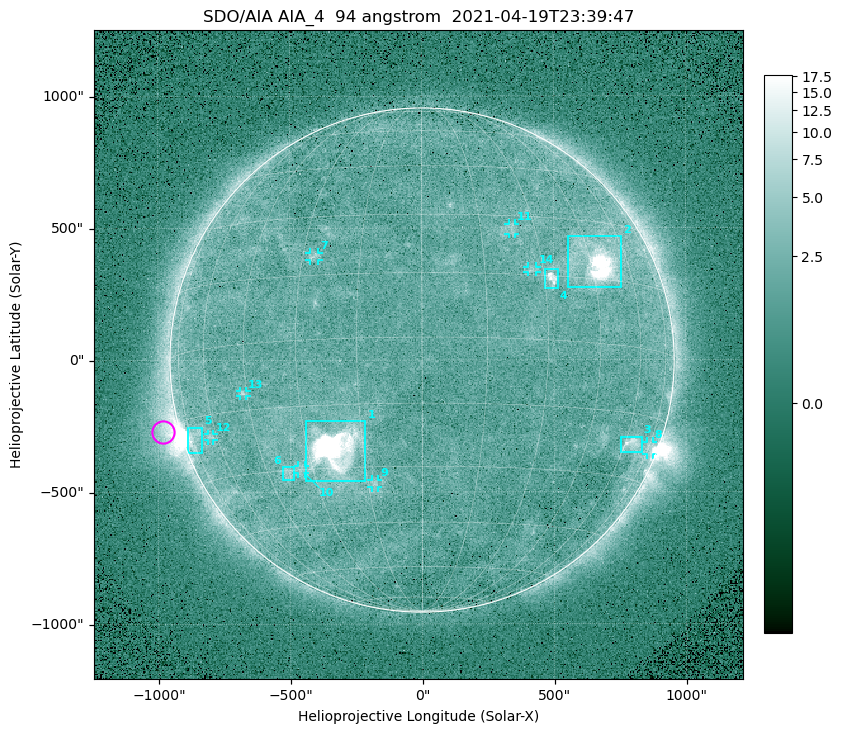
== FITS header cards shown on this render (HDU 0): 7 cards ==
TELESCOP= 'SDO/AIA '
INSTRUME= 'AIA_4   '
WAVELNTH=                   94
WAVEUNIT= 'angstrom'
DATE-OBS= '2021-04-19T23:39:47.12'
CTYPE1  = 'HPLN-TAN'
CTYPE2  = 'HPLT-TAN'

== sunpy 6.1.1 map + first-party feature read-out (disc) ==
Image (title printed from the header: SDO/AIA AIA_4  94 angstrom  2021-04-19T23:39:47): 512 x 512 px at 4.8 arcsec/px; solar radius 955 arcsec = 199 px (full disc in frame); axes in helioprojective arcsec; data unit not stated in the header (colour bar unlabelled)
Orientation: roll -0.138 deg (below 1 deg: not rotated)
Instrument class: DISC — disc imager (sunpy class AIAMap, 94 A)
Bright regions (active regions / flare kernels): reference = the median radial profile (limb darkening/brightening removed); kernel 5 px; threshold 5 sigma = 2.59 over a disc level ~1.78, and >= 1.15x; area >= 9 px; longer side >= 5 px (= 24 arcsec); searched inside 0.97 R_sun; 14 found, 14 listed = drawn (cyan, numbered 1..; 8 of them under ~33 arcsec drawn as corner ticks so the feature stays visible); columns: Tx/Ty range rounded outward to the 10 arcsec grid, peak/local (2 s.f.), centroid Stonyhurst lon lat
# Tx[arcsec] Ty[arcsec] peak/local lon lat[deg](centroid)
1 -440..-210 -460..-230 1375 -22 -26
2 550..760 270..470 63 +47 +19
3 750..830 -350..-290 4.6 +63 -22
4 460..520 270..350 7 +32 +14
5 -890..-830 -350..-250 6.3 -73 -19
6 -530..-480 -450..-400 2.8 -38 -31
7 -430..-390 380..410 3 -27 +20
8 850..880 -360..-310 2.9 +75 -22
9 -190..-170 -480..-450 3 -13 -34
10 -470..-440 -430..-400 2.7 -33 -30
11 330..360 470..520 2.7 +23 +26
12 -810..-790 -300..-280 2.9 -63 -20
13 -690..-660 -140..-110 3.1 -46 -11
14 400..440 330..360 2.8 +27 +16
Off-limb structures (1.02-1.3 R_sun): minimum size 50 px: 7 found; the strongest spans PA ~85..120 deg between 1.02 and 1.22 R_sun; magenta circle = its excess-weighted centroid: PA ~105 deg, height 1.07 R_sun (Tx ~-980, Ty ~-270 arcsec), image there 4.9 x the reference